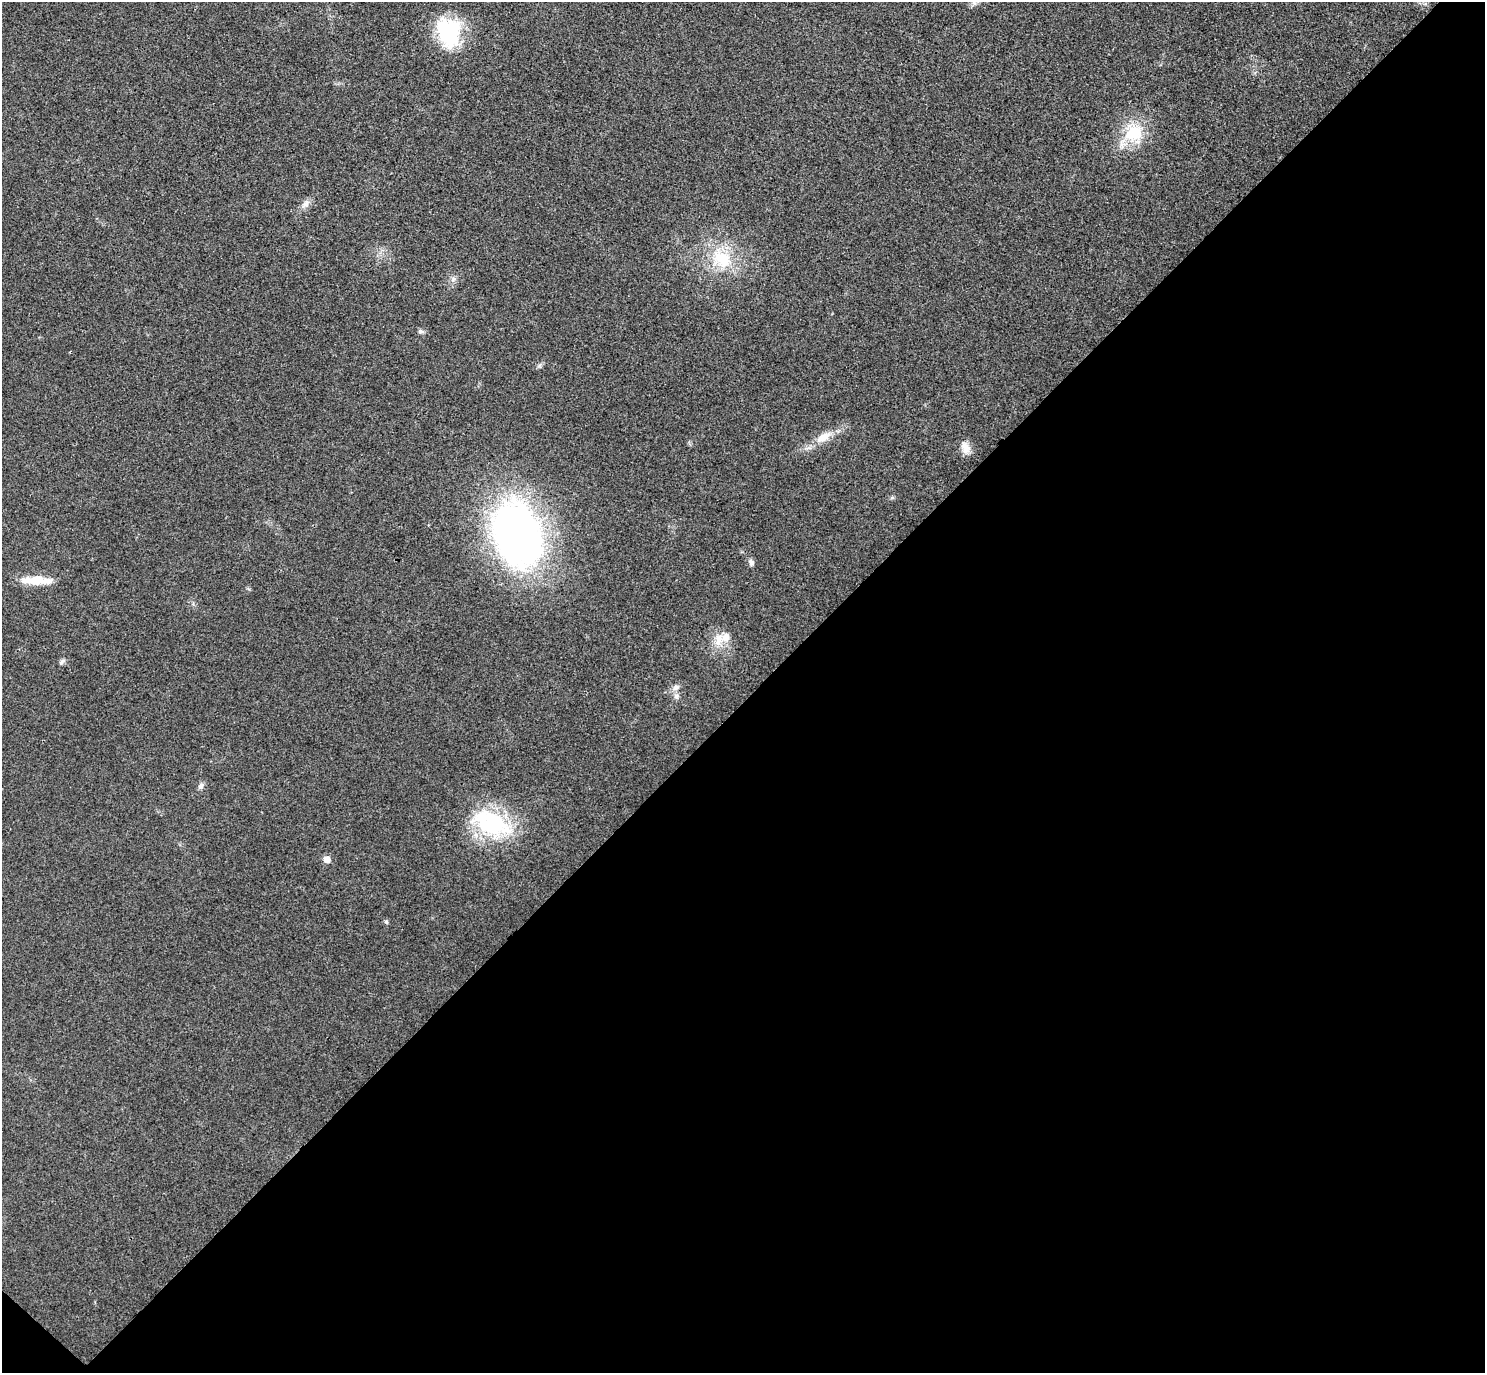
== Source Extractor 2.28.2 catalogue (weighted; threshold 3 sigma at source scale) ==
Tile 15 of 4 x 4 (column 3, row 4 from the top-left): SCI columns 3012-4494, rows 201-1571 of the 6023 x 6026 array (HDU 1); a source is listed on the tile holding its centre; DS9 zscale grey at full resolution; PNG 1487 x 1375 px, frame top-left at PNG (2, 2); no overlay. Shown black and unused: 49% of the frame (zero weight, under 3 of 4 exposures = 6% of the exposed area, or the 3 px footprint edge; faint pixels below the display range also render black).
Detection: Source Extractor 2.28.2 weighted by HDU 2 'WHT'; one run over the whole footprint, this tile lists its part. Background 0.0272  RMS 0.0062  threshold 0.0281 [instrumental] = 3 sigma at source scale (4.5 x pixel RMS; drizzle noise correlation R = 1.50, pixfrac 1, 0.05/0.05 arcsec/px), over >= 5 px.
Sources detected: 22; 3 inside a brighter listed object's ellipse — not listed separately; the other 19 listed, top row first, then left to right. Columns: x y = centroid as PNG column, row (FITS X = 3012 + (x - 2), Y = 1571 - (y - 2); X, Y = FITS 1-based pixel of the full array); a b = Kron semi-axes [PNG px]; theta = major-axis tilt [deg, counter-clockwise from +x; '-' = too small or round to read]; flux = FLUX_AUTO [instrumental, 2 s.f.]
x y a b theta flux
449 32 34 26 -79 44
1133 133 25 20 26 24
305 204 12 8 50 3.4
722 259 28 20 -43 25
453 279 8 4 54 1.5
420 331 6 6 - 1.6
823 437 19 10 30 8.7
965 448 17 9 -73 5.6
517 534 70 48 -72 270
751 562 9 6 -64 2.1
36 580 23 14 7 9.8
718 640 18 11 78 8.4
62 662 9 5 38 1.5
676 687 10 7 31 2.8
676 696 8 7 - 2.2
201 786 9 6 50 2.2
491 823 52 29 -25 58
327 859 5 5 - 6.8
386 922 5 4 - 1.2